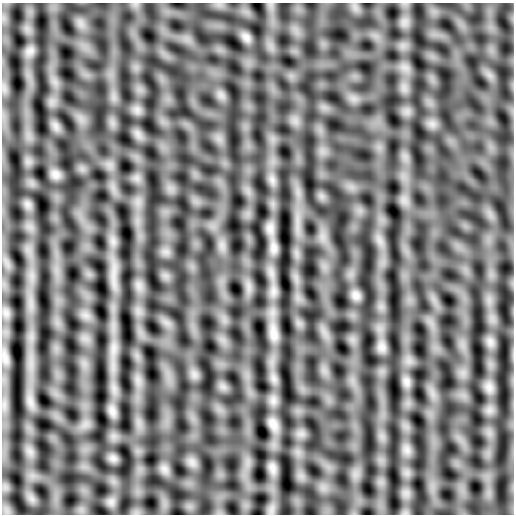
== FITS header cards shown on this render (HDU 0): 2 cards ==
NAXIS1  =                  512
NAXIS2  =                  512

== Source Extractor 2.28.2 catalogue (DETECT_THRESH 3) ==
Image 512 x 512 px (HDU 0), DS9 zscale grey, 1 PNG px = 1 image px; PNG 516 x 516 px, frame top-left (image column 1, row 512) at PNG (2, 3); no overlay
Background 7.22e-04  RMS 0.057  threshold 0.171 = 3 sigma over >= 5 px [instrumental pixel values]
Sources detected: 4; all 4 listed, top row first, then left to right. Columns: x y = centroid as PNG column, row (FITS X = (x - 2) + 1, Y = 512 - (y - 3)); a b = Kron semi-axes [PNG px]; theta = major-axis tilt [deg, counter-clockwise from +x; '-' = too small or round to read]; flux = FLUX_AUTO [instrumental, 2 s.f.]
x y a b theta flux
273 248 9 5 -90 17
273 334 17 6 -86 32
273 424 14 9 -78 29
273 468 8 4 -71 14